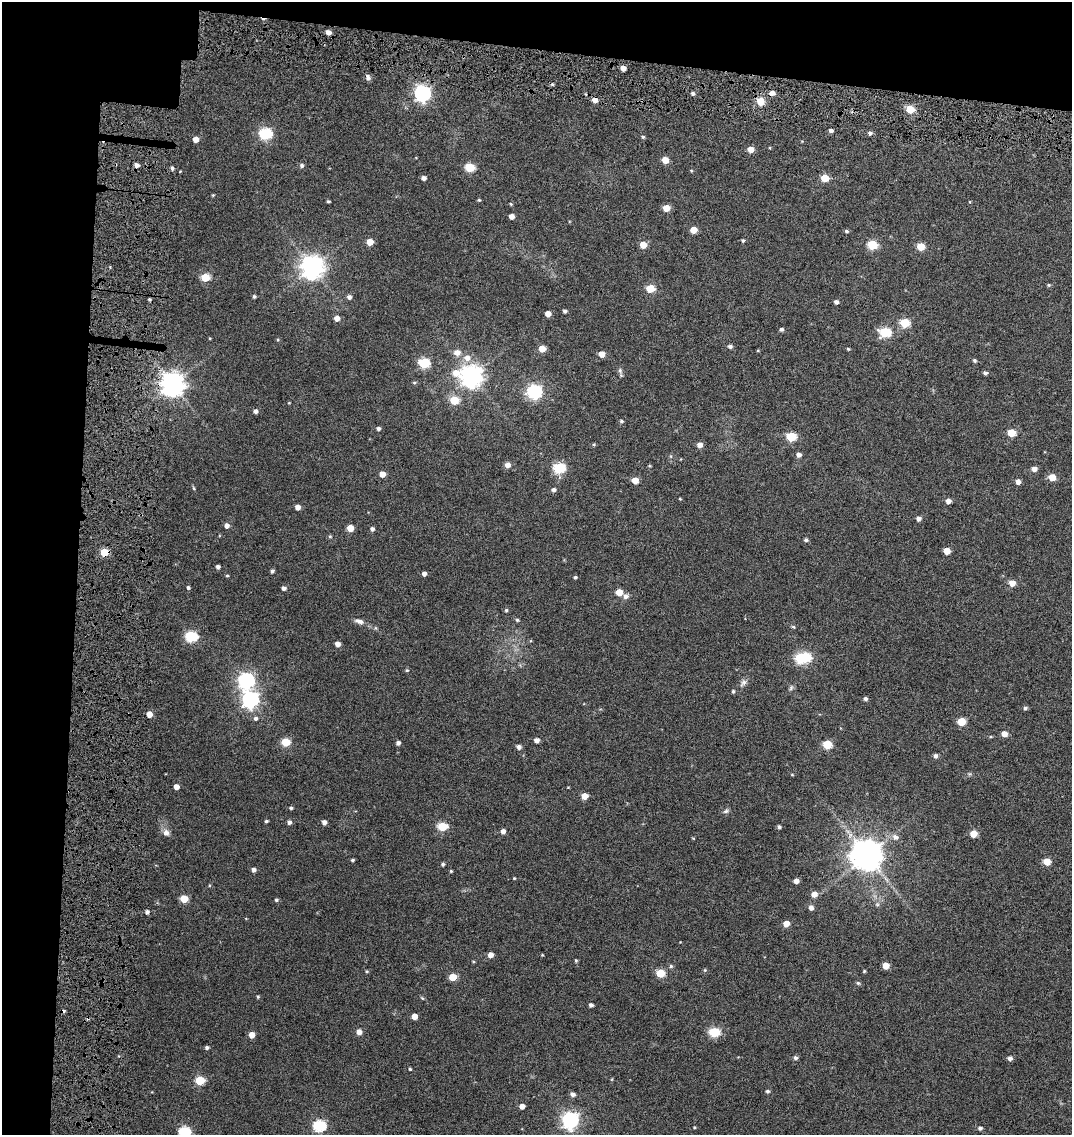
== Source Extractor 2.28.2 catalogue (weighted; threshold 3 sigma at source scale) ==
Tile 1 of 2 x 2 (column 1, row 1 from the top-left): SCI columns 221-1290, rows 1248-2380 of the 2589 x 2496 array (HDU 1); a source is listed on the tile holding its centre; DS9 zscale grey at full resolution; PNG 1074 x 1137 px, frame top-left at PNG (2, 2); no overlay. Shown black and unused: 12% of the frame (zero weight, under 4 of 7 exposures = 17% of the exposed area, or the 3 px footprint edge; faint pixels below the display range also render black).
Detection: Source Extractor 2.28.2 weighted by HDU 2 'WHT'; one run over the whole footprint, this tile lists its part. Background 0.0315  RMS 0.0066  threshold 0.0269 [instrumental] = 3 sigma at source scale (4.09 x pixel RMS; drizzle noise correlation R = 1.36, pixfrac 0.8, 0.0396/0.0396 arcsec/px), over >= 5 px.
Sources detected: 194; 2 cosmic-ray / hot-pixel residue — not listed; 1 inside a brighter listed object's ellipse — not listed separately; the other 191 listed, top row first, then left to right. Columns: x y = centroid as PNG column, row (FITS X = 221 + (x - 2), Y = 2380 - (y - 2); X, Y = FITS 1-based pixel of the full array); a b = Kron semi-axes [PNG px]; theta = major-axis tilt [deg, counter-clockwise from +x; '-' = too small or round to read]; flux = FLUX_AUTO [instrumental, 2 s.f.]
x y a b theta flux
328 32 5 4 - 3.7
623 68 4 4 - 4.2
368 77 8 5 -85 1.8
422 93 7 6 - 170
693 93 4 4 - 1.5
772 93 5 4 - 3.8
595 100 5 4 - 4.7
760 101 5 5 - 15
910 109 5 5 - 19
831 131 4 4 - 1.8
870 133 5 5 - 1.6
265 134 6 6 - 69
643 137 4 4 - 0.87
196 139 4 4 - 4.7
751 149 5 4 - 6.4
665 160 5 5 - 7.9
137 165 4 4 - 2.8
302 165 5 5 - 1.6
470 167 5 5 - 26
172 168 4 3 - 1.3
691 170 5 3 - 0.5
424 178 4 4 - 2.4
825 178 5 5 - 14
213 195 4 3 - 0.55
479 200 4 3 - 0.69
328 201 3 3 - 0.78
511 204 4 4 - 0.64
666 208 5 5 - 8.1
511 216 4 4 - 3.4
693 230 5 4 - 9.3
846 231 5 4 - 1
743 240 4 4 - 0.86
370 242 5 5 - 8.6
643 245 5 5 - 8.1
872 245 5 5 - 30
921 247 5 5 - 15
312 267 8 8 - 500
205 277 5 5 - 21
1049 285 5 4 - 0.74
650 289 5 5 - 18
254 297 4 4 - 0.93
349 297 5 5 - 2.1
149 299 4 4 - 0.81
836 302 5 5 - 1.8
565 311 4 4 - 1.3
548 314 4 4 - 4.5
337 318 5 4 - 4
904 323 5 5 - 28
781 329 4 4 - 1.5
885 332 6 5 - 43
730 346 5 4 - 1.5
542 349 5 5 - 8.6
848 349 4 3 - 0.71
457 352 9 7 5 3.8
602 354 5 5 - 5.8
467 358 8 7 - 4.5
974 360 5 4 - 1
424 363 6 5 - 47
620 370 7 5 -71 1.6
456 373 10 8 -5 7.3
985 373 4 4 - 1.5
471 376 8 8 - 440
414 383 5 5 - 0.77
172 385 8 8 - 550
534 392 6 6 - 110
454 400 5 5 - 20
289 403 4 3 - 0.41
255 411 4 4 - 1.9
621 421 5 3 - 0.95
378 428 4 4 - 1.7
1011 433 5 5 - 16
791 437 5 5 - 28
594 444 5 4 - 0.69
700 445 5 5 - 3.8
799 455 5 5 - 2.4
508 465 5 5 - 3.5
559 468 6 5 - 51
1034 469 5 5 - 3.1
382 474 5 4 - 6.4
1052 477 5 5 - 8.6
635 481 5 5 - 8.2
1018 482 5 4 - 3.3
194 488 6 4 -86 0.65
553 490 5 4 - 1.7
680 499 5 3 - 0.46
948 501 4 4 - 3.6
298 507 4 4 - 3.7
918 519 5 5 - 2.3
227 526 5 5 - 2.7
350 528 5 5 - 8.7
372 529 4 4 - 1.8
330 536 5 5 - 0.72
806 540 5 4 - 1.2
947 551 5 5 - 8.5
104 552 5 5 - 19
218 567 4 4 - 1.7
272 571 4 3 - 1.2
424 574 4 4 - 2.4
227 576 4 4 - 0.68
575 577 4 3 - 0.88
1012 583 5 5 - 6.7
188 587 4 4 - 1.1
284 588 4 4 - 2.1
619 592 5 5 - 9.2
626 596 8 7 - 2
506 610 4 4 - 0.79
517 620 4 4 - 0.81
359 621 12 6 -17 2.9
793 627 5 4 - 0.75
191 637 6 5 - 60
337 644 4 4 - 3.6
805 657 6 5 - 40
407 670 5 4 - 0.68
246 680 7 7 - 140
743 683 11 7 53 2.3
791 688 7 5 69 1.2
733 691 5 4 - 0.85
250 699 7 7 - 180
865 699 5 4 - 1.3
1025 708 5 4 - 1.2
149 714 4 4 - 6.2
256 718 5 5 - 1.5
961 722 5 5 - 18
1004 734 5 5 - 5.4
537 740 5 4 - 2.8
286 742 5 5 - 19
398 743 4 4 - 1.7
827 744 5 5 - 25
519 747 5 4 - 2.3
935 756 5 4 - 1.7
792 775 5 3 - 0.48
176 787 4 4 - 4
584 796 5 5 - 6.6
291 808 4 4 - 0.95
726 811 8 5 17 1.3
266 821 4 3 - 0.95
289 822 5 5 - 1.7
324 822 5 4 - 2.5
442 826 5 5 - 27
779 827 4 4 - 1.3
503 831 4 4 - 2.9
166 833 8 7 - 3
973 834 5 5 - 10
895 837 8 7 - 3
867 856 9 9 - 1100
352 860 4 3 - 0.86
1047 862 5 5 - 11
443 864 4 4 - 1
254 870 4 4 - 2
451 871 3 3 - 0.56
514 878 4 3 - 0.49
796 881 4 4 - 3
814 894 5 5 - 4.4
184 899 5 5 - 16
276 900 4 4 - 0.99
877 904 6 6 - 1.1
811 908 5 5 - 2.6
147 912 4 4 - 1.6
786 924 5 4 - 6.4
491 955 5 4 - 4
542 955 4 3 - 0.43
576 960 5 4 - 0.7
671 966 5 5 - 1
886 966 5 5 - 7.9
705 970 5 4 - 0.7
367 971 4 4 - 0.62
864 971 4 3 - 0.62
660 973 5 5 - 20
453 977 5 5 - 13
858 983 5 5 - 0.96
258 997 4 3 - 0.72
422 998 6 4 -44 0.69
591 1005 4 4 - 1.7
414 1016 4 4 - 5
359 1032 6 6 - 3
714 1032 6 5 - 38
252 1035 5 4 - 6
207 1047 4 4 - 1.3
795 1058 5 4 - 1.6
1010 1058 5 5 - 2.1
410 1069 3 3 - 0.68
612 1079 5 3 - 0.53
200 1080 5 5 - 27
767 1091 4 4 - 1.1
573 1094 5 4 - 2.6
522 1106 4 4 - 4.1
570 1120 7 6 - 190
319 1126 6 6 - 67
694 1127 4 3 - 0.5
980 1128 5 5 - 1.4
184 1132 6 5 - 56
Overlapping masked pixels (flux is a lower limit): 2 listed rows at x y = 595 100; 104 552
Isophote crosses this tile's border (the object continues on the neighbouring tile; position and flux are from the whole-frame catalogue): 1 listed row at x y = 184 1132